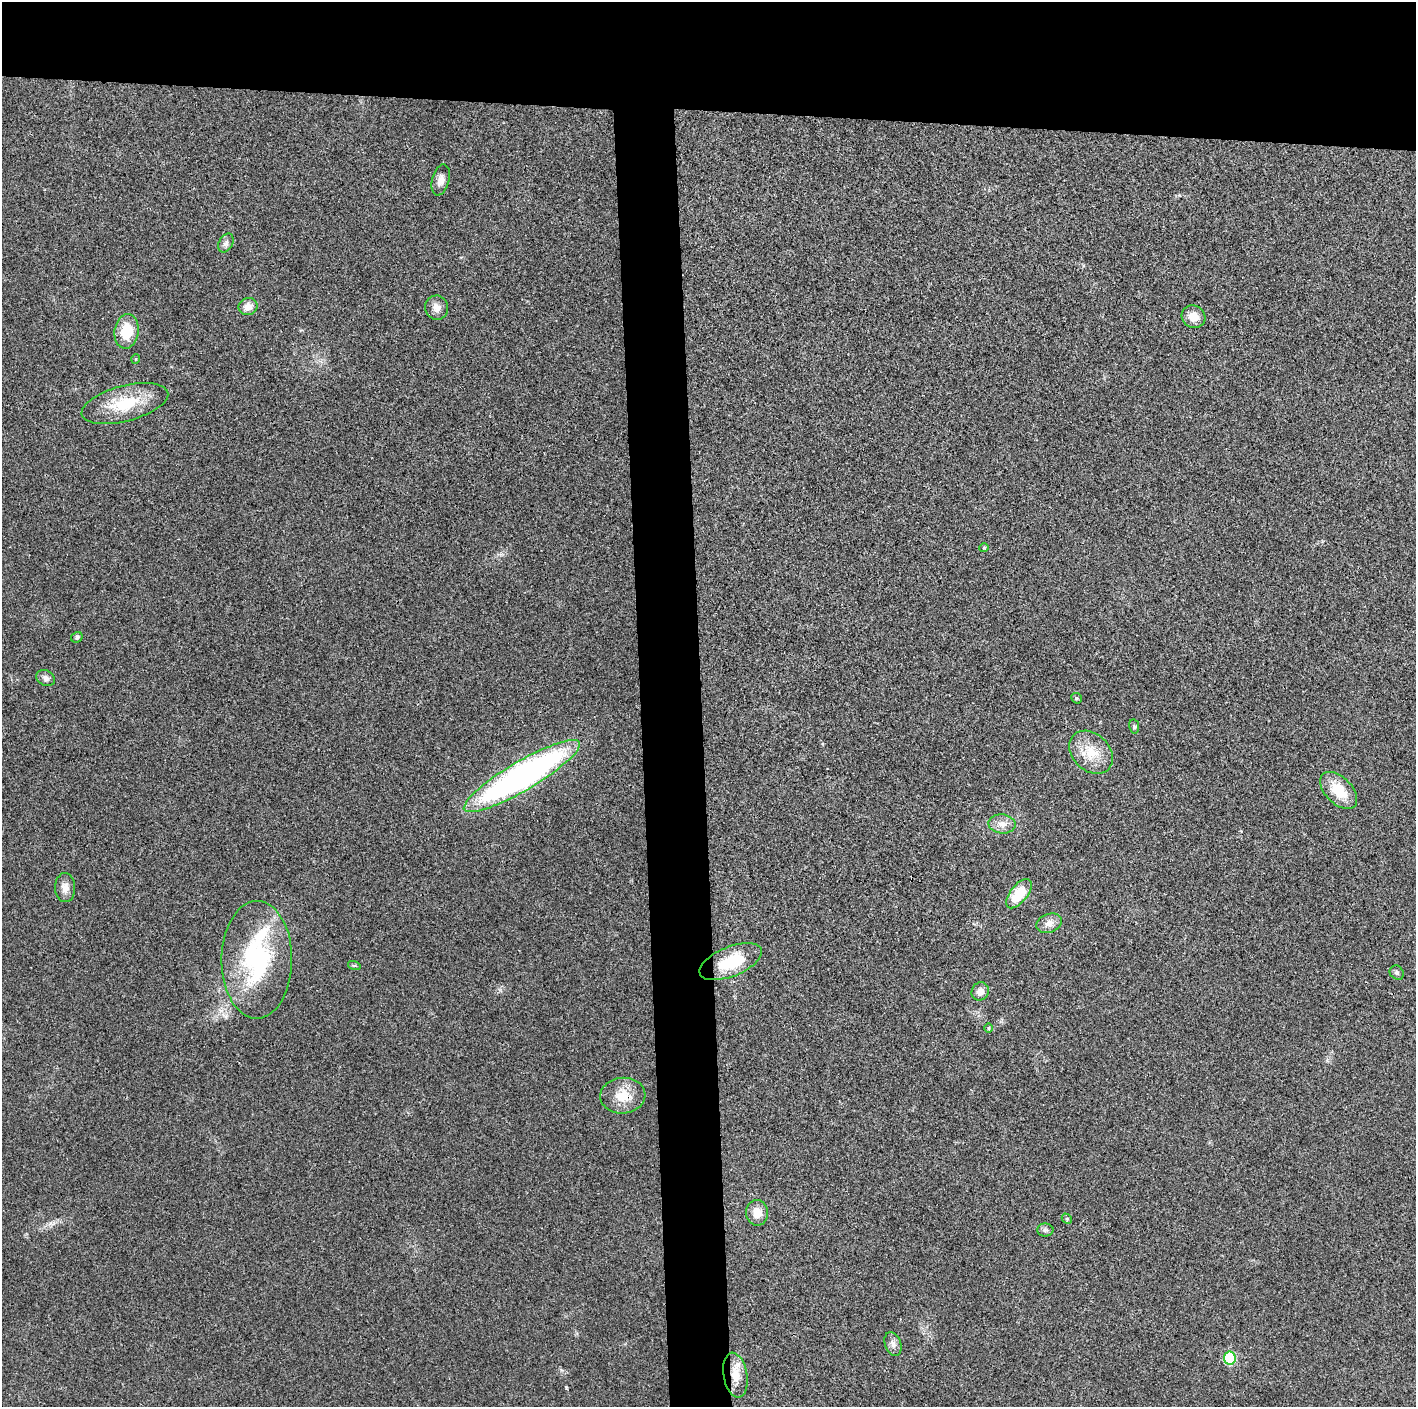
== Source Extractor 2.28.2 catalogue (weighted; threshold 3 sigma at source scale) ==
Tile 2 of 3 x 3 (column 2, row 1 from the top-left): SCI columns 1417-2830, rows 2826-4230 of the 4245 x 4233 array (HDU 1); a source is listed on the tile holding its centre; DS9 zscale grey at full resolution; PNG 1418 x 1409 px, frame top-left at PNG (2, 2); each listed source drawn as its Kron ellipse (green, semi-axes under 4 px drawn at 4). Shown black and unused: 12% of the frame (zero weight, under 3 of 4 exposures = <1% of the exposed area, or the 3 px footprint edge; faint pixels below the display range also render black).
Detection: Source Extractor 2.28.2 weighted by HDU 2 'WHT'; one run over the whole footprint, this tile lists its part. Background 0.0207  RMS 0.0056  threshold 0.0251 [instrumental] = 3 sigma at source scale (4.5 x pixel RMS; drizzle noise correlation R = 1.50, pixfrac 1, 0.05/0.05 arcsec/px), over >= 5 px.
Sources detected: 34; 1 inside a brighter listed object's ellipse — not listed separately; the other 33 listed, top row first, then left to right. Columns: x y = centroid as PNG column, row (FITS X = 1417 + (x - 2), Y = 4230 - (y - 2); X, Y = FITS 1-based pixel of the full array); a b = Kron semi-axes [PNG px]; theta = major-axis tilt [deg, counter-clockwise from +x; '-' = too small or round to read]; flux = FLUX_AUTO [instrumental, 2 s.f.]
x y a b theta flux
441 180 16 8 76 3.7
226 243 10 7 62 2
248 306 9 8 - 5.2
437 308 12 11 - 3.8
1193 317 12 11 - 6.5
126 331 17 12 83 15
136 359 5 3 - 0.42
125 403 44 17 15 24
984 548 4 4 - 0.56
77 637 6 5 - 1.1
46 678 10 7 -27 2.3
1077 698 6 5 - 0.72
1134 726 7 5 -79 0.86
1091 752 24 18 -43 14
522 776 67 14 30 210
1339 790 22 13 -45 15
1002 824 13 9 -4 4.7
65 888 14 10 -89 4.5
1019 894 17 8 52 16
1049 923 13 9 19 4.3
257 960 59 35 90 70
731 962 33 15 22 24
354 965 6 4 -18 0.72
1397 973 7 6 - 1.3
980 991 9 8 - 3.7
989 1028 5 3 - 0.57
623 1096 22 18 4 12
757 1213 13 11 -82 6.6
1067 1219 6 4 -47 0.74
1045 1230 8 6 0 1.5
893 1344 12 8 -71 2.8
1230 1358 6 6 - 32
735 1375 22 12 -80 9.4
Overlapping masked pixels (flux is a lower limit): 2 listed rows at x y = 623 1096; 735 1375